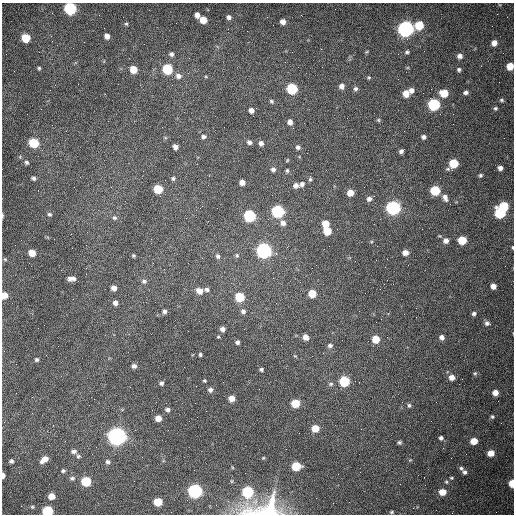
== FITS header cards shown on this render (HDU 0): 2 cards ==
NAXIS1  =                  512 /fastest changing axis
NAXIS2  =                  512 /next to fastest changing axis

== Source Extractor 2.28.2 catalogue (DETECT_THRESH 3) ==
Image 512 x 512 px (HDU 0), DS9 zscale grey, 1 PNG px = 1 image px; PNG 516 x 516 px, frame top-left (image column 1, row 512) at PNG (2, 3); no overlay
Background 1530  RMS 24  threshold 70.7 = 3 sigma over >= 5 px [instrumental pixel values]
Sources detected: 165; all 165 listed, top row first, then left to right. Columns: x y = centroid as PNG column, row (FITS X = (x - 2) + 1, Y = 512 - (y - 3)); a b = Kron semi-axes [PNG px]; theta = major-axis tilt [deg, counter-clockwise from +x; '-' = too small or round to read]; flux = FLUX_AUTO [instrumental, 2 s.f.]
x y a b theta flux
70 8 7 6 - 2.3e+05
197 15 5 4 - 8.5e+03
229 17 5 5 - 4.9e+03
203 20 6 5 - 2.2e+04
283 22 5 5 - 8.8e+03
126 24 5 4 - 2.0e+03
419 25 6 6 - 4.7e+04
406 29 7 7 - 7.3e+05
51 36 2 2 - 1.2e+03
107 36 5 5 - 8.4e+03
26 38 6 6 - 4.4e+04
494 43 5 5 - 1.2e+04
367 51 6 3 20 1.6e+03
407 52 5 4 - 2.7e+03
171 54 5 5 - 3.9e+03
460 56 6 5 - 6.6e+03
510 66 6 5 - 2.3e+04
39 68 5 4 - 2.2e+03
133 69 6 5 - 2.6e+04
167 69 6 6 - 9.6e+04
459 70 4 4 - 2.9e+03
178 76 7 6 - 7.9e+03
206 77 4 4 - 1.6e+03
369 77 5 5 - 2.2e+03
341 86 6 6 - 7.8e+03
292 89 6 6 - 1.3e+05
355 89 7 6 - 4.3e+03
411 90 6 6 - 7.2e+03
466 92 5 4 - 4.7e+03
406 93 7 7 - 1.3e+04
444 93 7 6 - 3.2e+04
105 94 3 2 - 1.3e+03
501 100 5 4 - 2.5e+03
271 101 6 5 - 2.6e+03
434 105 6 6 - 2.0e+05
495 108 5 4 - 2.5e+03
251 110 5 5 - 7.3e+03
378 120 5 5 - 2.3e+03
290 122 6 5 - 7.5e+03
293 128 2 2 - 9.1e+02
204 136 6 5 - 3.7e+03
423 137 6 5 - 4.6e+03
249 142 6 5 - 4.9e+03
34 143 6 6 - 7.0e+04
261 143 6 5 - 5.9e+03
175 147 5 4 - 6.6e+03
298 147 6 5 - 4.4e+03
401 151 4 4 - 4.6e+03
287 160 5 4 - 1.6e+03
27 162 6 5 - 2.9e+03
453 163 7 6 - 5.9e+04
500 168 5 5 - 5.8e+03
273 169 5 5 - 4.9e+03
287 171 5 4 - 2.7e+03
480 175 5 5 - 2.8e+03
34 178 5 4 - 3.5e+03
173 178 5 5 - 2.7e+03
310 179 5 4 - 2.8e+03
242 182 5 5 - 1.1e+04
302 184 5 5 - 4.2e+03
296 186 9 5 -12 8.8e+03
158 189 6 5 - 5.9e+04
435 191 6 6 - 8.6e+04
350 193 5 5 - 1.8e+04
445 198 10 6 -68 7.9e+03
369 199 6 5 - 5.6e+03
504 206 6 6 - 7.0e+04
393 208 6 6 - 4.4e+05
278 211 6 6 - 2.6e+05
500 213 6 6 - 1.2e+05
49 214 6 5 - 2.7e+03
2 216 6 2 90 2.4e+03
250 216 6 6 - 2.0e+05
114 218 6 5 - 2.9e+03
283 223 7 6 - 7.6e+03
325 224 5 5 - 2.7e+04
327 231 6 5 - 3.3e+04
462 240 6 6 - 4.7e+04
446 241 6 6 - 8.4e+03
513 247 4 2 - 1.4e+03
264 251 7 6 - 5.5e+05
32 253 6 5 - 2.1e+04
405 253 6 5 - 9.7e+03
237 255 6 4 -69 2.2e+03
133 256 4 4 - 2.0e+03
218 256 6 5 - 3.8e+03
5 259 5 5 - 2.0e+03
73 278 6 6 - 5.0e+03
273 278 2 2 - 8.0e+02
70 279 7 5 -73 4.5e+03
144 281 8 6 -29 4.1e+03
493 286 5 5 - 9.3e+03
114 288 5 5 - 8.3e+03
207 289 6 4 -9 3.8e+03
200 291 6 5 - 1.3e+04
312 293 6 5 - 3.2e+04
4 295 6 5 - 1.5e+04
240 297 6 6 - 6.7e+04
115 303 5 5 - 6.3e+03
276 303 2 2 - 1.2e+03
164 311 5 4 - 3.9e+03
243 311 6 5 - 4.7e+03
474 314 5 4 - 3.6e+03
381 319 2 2 - 8.5e+02
487 323 7 5 -17 4.4e+03
222 329 5 5 - 6.4e+03
305 337 6 5 - 1.1e+04
442 337 6 5 - 5.7e+03
376 339 5 5 - 3.1e+04
237 342 4 4 - 4.3e+03
330 345 6 5 - 4.1e+03
200 354 4 3 - 2.8e+03
295 356 5 3 - 1.4e+03
36 359 5 5 - 2.9e+03
134 366 5 4 - 5.0e+03
261 369 5 4 - 3.1e+03
475 373 5 5 - 2.3e+03
452 377 6 5 - 1.1e+04
204 380 4 4 - 1.9e+03
344 381 6 6 - 1.0e+05
161 383 4 4 - 4.0e+03
331 384 6 5 - 2.9e+03
210 390 6 6 - 5.1e+03
495 392 5 5 - 1.2e+04
232 398 5 5 - 1.4e+04
94 399 2 2 - 6.9e+02
295 403 6 5 - 4.3e+04
409 405 5 5 - 3.0e+03
167 410 5 5 - 4.3e+03
492 417 5 5 - 2.4e+03
158 418 5 5 - 1.3e+04
315 428 6 5 - 2.4e+04
117 436 7 7 - 1.3e+06
441 438 5 4 - 3.5e+03
474 441 5 5 - 2.4e+04
399 442 4 4 - 2.8e+03
74 451 6 5 - 5.4e+03
491 453 5 5 - 1.9e+04
78 456 6 6 - 3.0e+03
263 458 5 3 - 1.4e+03
44 459 9 5 35 1.4e+04
410 460 5 4 - 1.5e+03
11 461 5 4 - 3.8e+03
108 462 6 5 - 3.9e+03
296 466 6 5 - 6.1e+04
461 468 6 5 - 3.0e+03
63 471 5 4 - 2.8e+03
465 472 7 5 -32 4.4e+03
3 475 5 3 - 9.4e+03
72 478 7 5 4 3.9e+03
451 478 6 4 -1 2.0e+03
86 481 6 6 - 7.6e+04
446 482 5 4 - 2.1e+03
512 483 6 4 87 3.0e+04
400 484 2 2 - 5.6e+02
195 491 7 6 - 4.1e+05
247 492 6 6 - 1.5e+05
442 492 6 5 - 2.1e+04
51 496 5 5 - 1.6e+04
316 498 2 2 - 3.7e+03
158 502 6 5 - 4.1e+04
32 507 5 4 - 2.0e+03
264 509 54 24 9 1.1e+05
48 511 6 5 - 1.1e+05
392 512 4 3 - 2.0e+03
At the frame edge (FLAGS 8, measured only in part): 9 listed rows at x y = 70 8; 510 66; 2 216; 513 247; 4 295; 3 475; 512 483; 264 509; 48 511